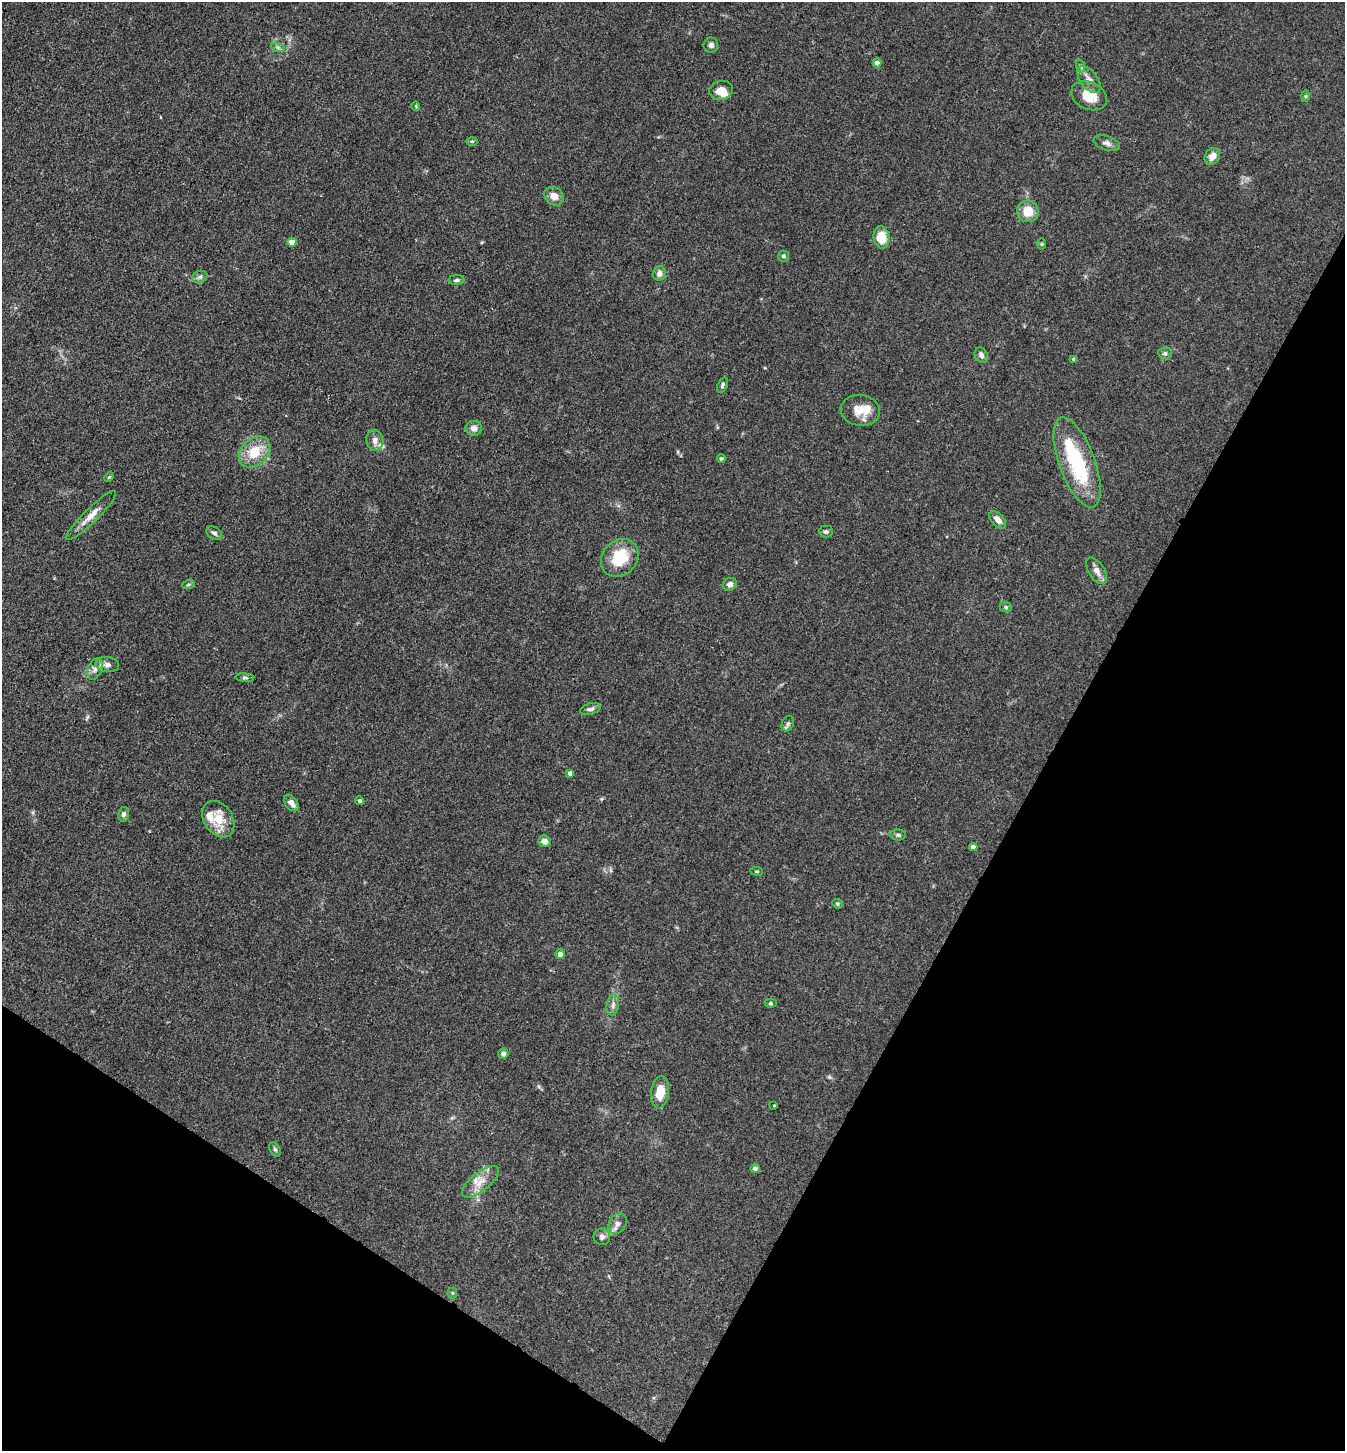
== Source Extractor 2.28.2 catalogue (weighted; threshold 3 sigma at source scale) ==
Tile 15 of 4 x 4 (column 3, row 4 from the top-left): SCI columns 2974-4316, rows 3-1451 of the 5807 x 5801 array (HDU 1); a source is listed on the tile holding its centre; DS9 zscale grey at full resolution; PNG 1347 x 1453 px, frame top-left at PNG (2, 2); each listed source drawn as its Kron ellipse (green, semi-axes under 4 px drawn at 4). Shown black and unused: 29% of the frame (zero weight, under 3 of 4 exposures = <1% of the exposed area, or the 3 px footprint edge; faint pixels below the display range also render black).
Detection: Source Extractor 2.28.2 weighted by HDU 2 'WHT'; one run over the whole footprint, this tile lists its part. Background 0.0739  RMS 0.0061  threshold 0.0276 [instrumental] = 3 sigma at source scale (4.5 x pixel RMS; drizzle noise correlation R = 1.50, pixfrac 1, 0.05/0.05 arcsec/px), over >= 5 px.
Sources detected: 74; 1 inside a brighter object's white glare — neither listed nor drawn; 5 inside a brighter listed object's ellipse — not listed separately; the other 68 listed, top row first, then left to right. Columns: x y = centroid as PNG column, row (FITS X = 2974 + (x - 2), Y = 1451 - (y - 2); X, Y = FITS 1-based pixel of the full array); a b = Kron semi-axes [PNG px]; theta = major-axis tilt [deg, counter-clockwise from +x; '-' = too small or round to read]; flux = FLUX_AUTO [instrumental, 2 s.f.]
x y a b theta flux
711 45 7 7 - 2
278 48 7 4 -20 1.2
877 63 4 4 - 4.7
1081 66 6 4 -71 1
1089 80 15 8 -52 5.2
721 90 12 9 15 7
1089 96 19 13 -24 12
1306 96 6 4 88 0.8
416 106 5 4 - 0.65
472 141 5 3 - 0.75
1107 143 14 7 -16 2.7
1212 156 9 7 52 5.4
554 196 10 8 -41 4.8
1028 211 11 10 - 9.9
881 237 11 8 -83 12
292 242 4 4 - 7.7
1041 244 5 3 - 0.61
783 256 5 5 - 1.3
659 273 7 6 - 3.1
200 277 8 5 21 1.6
457 280 8 5 1 1.3
1165 353 7 6 - 1.5
981 355 8 6 -62 2
1074 359 4 3 - 1.8
722 385 8 5 69 1.2
860 410 20 15 -7 11
474 428 8 7 - 3.4
375 440 10 8 -81 3.7
255 452 18 13 44 16
721 459 4 4 - 0.94
1077 462 47 18 -70 50
109 477 5 3 - 0.58
91 515 34 7 45 7.1
998 520 10 6 -48 4
826 532 7 6 - 1.4
214 533 8 6 -34 1.8
620 558 20 17 46 22
1096 571 15 8 -57 4.1
730 584 7 6 - 2.8
188 585 6 4 19 0.86
1006 607 6 5 - 0.99
107 665 12 7 -8 3.1
95 669 11 7 67 3.2
245 678 9 4 -4 1.2
590 709 10 5 16 2.2
788 724 8 6 69 1.5
570 773 4 4 - 2.8
360 801 4 4 - 1.1
291 803 9 6 -52 3.8
123 814 7 5 77 1.9
218 819 20 14 -57 12
898 835 7 5 0 1.3
545 841 6 5 - 3.5
973 847 4 4 - 3.9
757 871 6 3 -9 0.65
837 904 5 4 - 0.82
560 954 5 5 - 2.6
771 1003 6 4 0 0.87
613 1005 10 6 80 2.2
503 1054 5 5 - 2.3
660 1092 16 9 83 10
774 1105 3 2 - 0.48
275 1149 7 5 -62 1.2
755 1168 5 4 - 2
480 1182 22 9 38 7.4
617 1224 11 8 57 3.3
602 1237 8 8 - 2.3
452 1293 5 5 - 0.79